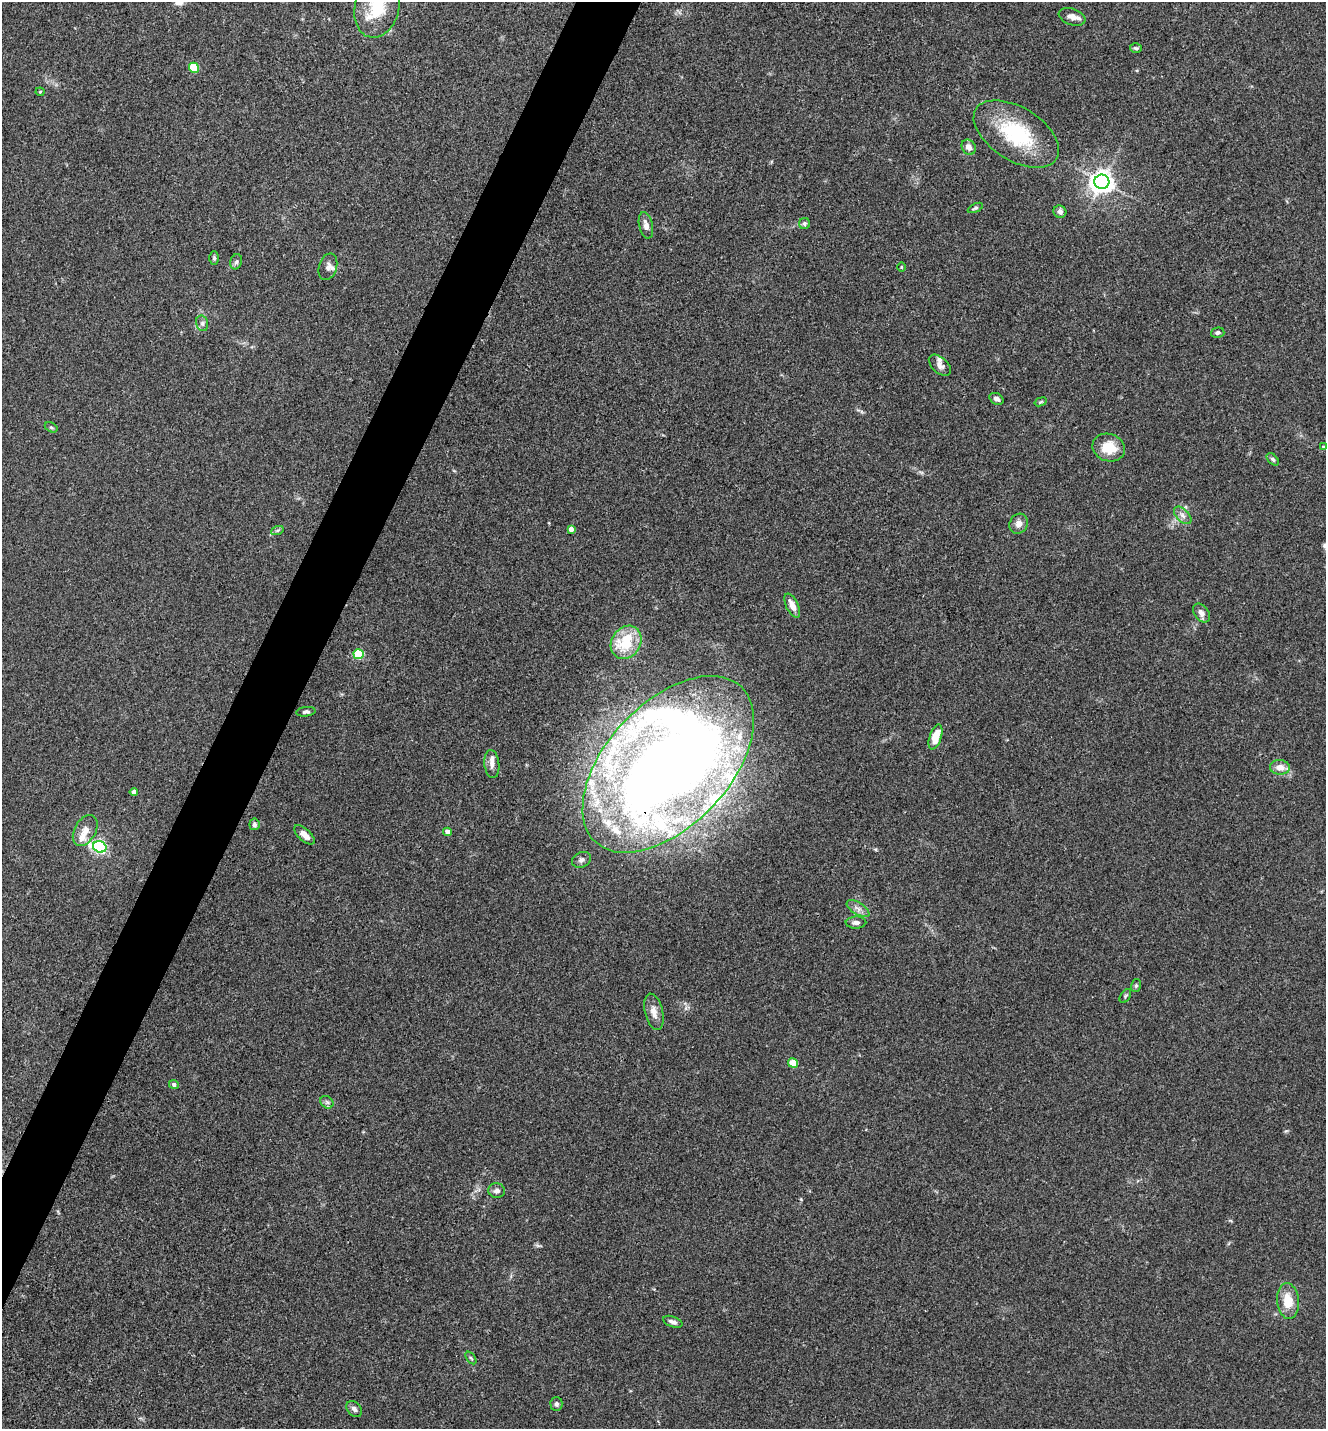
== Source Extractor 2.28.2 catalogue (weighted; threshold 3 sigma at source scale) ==
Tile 7 of 4 x 4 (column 3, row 2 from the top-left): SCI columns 2933-4256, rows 2859-4285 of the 5726 x 5715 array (HDU 1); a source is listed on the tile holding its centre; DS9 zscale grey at full resolution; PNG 1328 x 1431 px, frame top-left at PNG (2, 2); each listed source drawn as its Kron ellipse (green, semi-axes under 4 px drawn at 4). Shown black and unused: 4% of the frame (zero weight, under 3 of 4 exposures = <1% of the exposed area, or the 3 px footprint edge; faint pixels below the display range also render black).
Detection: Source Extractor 2.28.2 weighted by HDU 2 'WHT'; one run over the whole footprint, this tile lists its part. Background 0.0238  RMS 0.0045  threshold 0.0202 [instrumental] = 3 sigma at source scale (4.5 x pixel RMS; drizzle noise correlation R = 1.50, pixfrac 1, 0.05/0.05 arcsec/px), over >= 5 px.
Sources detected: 70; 11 inside a brighter listed object's ellipse — not listed separately; the other 59 listed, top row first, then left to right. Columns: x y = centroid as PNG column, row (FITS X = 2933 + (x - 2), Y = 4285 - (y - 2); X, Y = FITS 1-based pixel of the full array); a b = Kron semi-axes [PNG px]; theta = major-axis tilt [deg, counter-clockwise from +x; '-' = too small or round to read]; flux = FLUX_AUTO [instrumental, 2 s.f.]
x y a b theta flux
377 7 31 22 75 18
1072 17 14 8 -19 3
1136 48 6 4 -16 0.77
194 68 5 5 - 20
40 92 4 4 - 0.45
1016 134 47 26 -32 34
969 147 8 6 -57 2.8
1102 182 7 7 - 350
975 208 8 3 25 0.71
1060 212 6 6 - 1.9
804 224 5 5 - 0.85
646 225 13 7 -77 3
214 258 6 4 -90 0.8
236 262 8 5 73 1.1
328 267 14 9 72 2.6
901 267 4 3 - 0.39
202 323 8 6 -76 1.3
1218 333 7 5 14 0.96
940 365 13 7 -43 2.4
996 399 7 5 -32 1.8
1041 402 6 4 20 0.53
51 427 7 4 -28 0.69
1323 447 4 3 - 0.59
1109 448 16 13 -19 9.3
1273 459 7 4 -46 1
1183 515 10 6 -45 2
1019 524 10 9 - 2.8
571 529 4 4 - 2.5
277 531 6 4 20 0.78
792 606 13 6 -64 3.8
1201 613 10 7 -52 2.4
626 642 17 14 56 19
359 654 5 5 - 29
306 712 9 4 6 1.1
935 737 13 6 72 8.1
492 764 14 7 -85 2.6
668 764 106 61 47 760
1280 767 10 7 -4 4.2
134 792 4 4 - 2.1
254 824 6 5 - 1
85 830 17 10 60 4.2
447 832 4 4 - 3.1
304 835 12 6 -42 3.4
100 847 7 5 -19 89
581 860 10 7 27 1.7
858 909 12 6 -31 2.1
856 923 10 6 2 1.7
1136 985 6 5 - 0.84
1125 996 7 4 55 0.69
654 1012 18 9 -77 3.8
793 1063 5 4 - 12
174 1084 5 4 - 1.1
327 1102 7 5 -43 1
497 1191 8 7 - 1.9
1288 1301 18 11 -84 8.8
673 1322 10 5 -21 1.7
471 1358 7 3 -53 0.61
556 1404 7 6 - 0.97
354 1409 9 6 -48 1.4
Overlapping masked pixels (flux is a lower limit): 1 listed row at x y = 668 764
Isophote crosses this tile's border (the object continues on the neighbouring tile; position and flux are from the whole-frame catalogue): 1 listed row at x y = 377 7